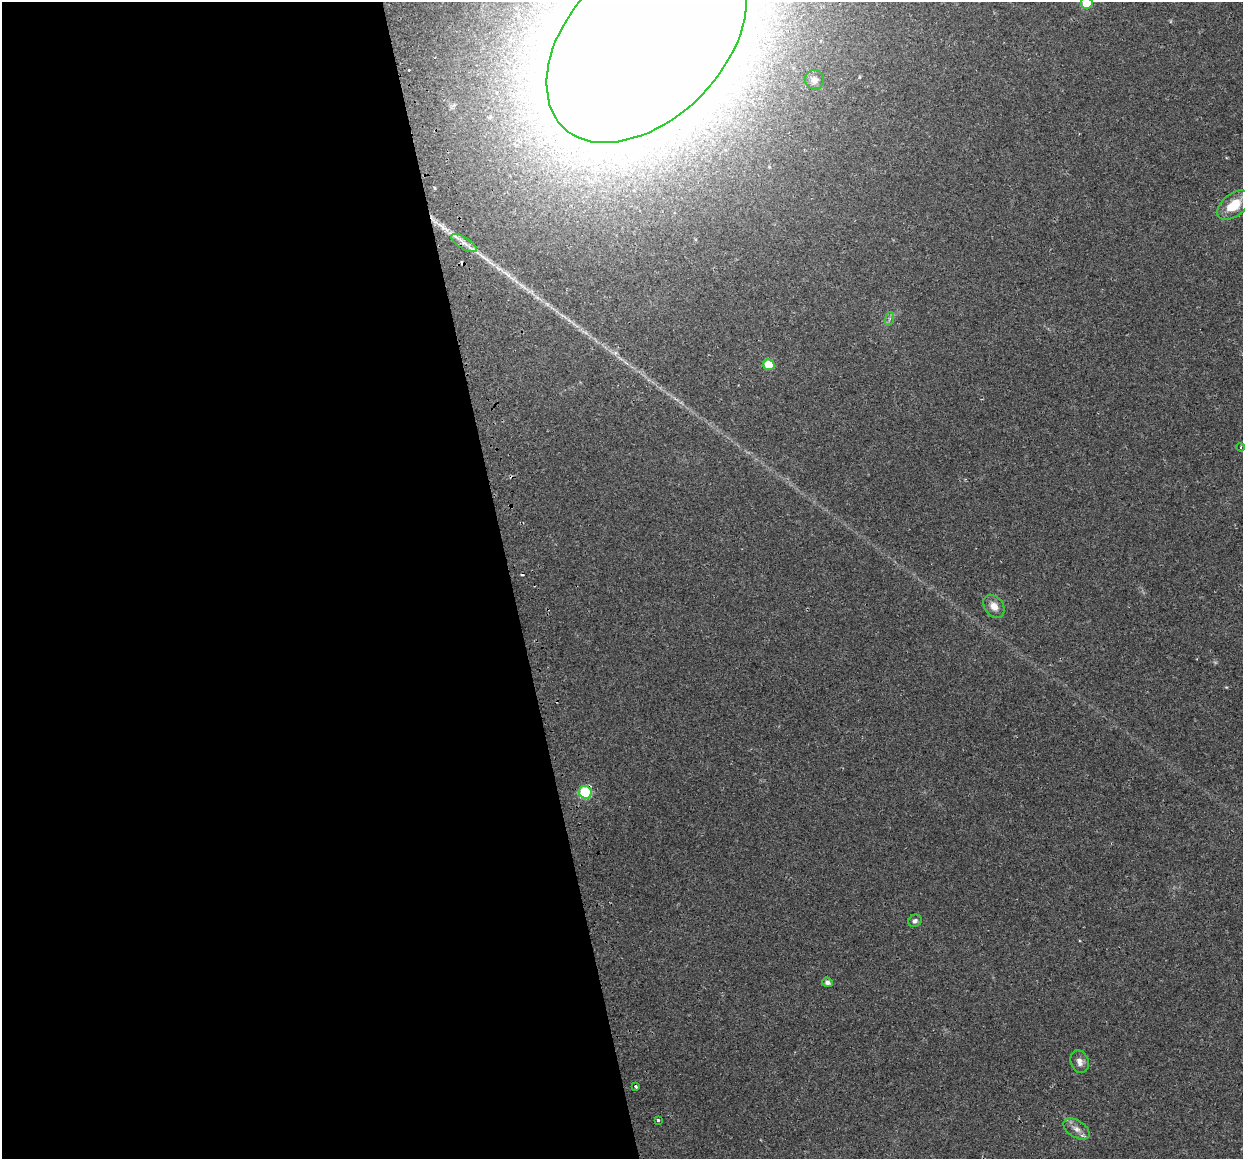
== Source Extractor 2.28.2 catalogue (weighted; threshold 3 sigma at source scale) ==
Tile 9 of 4 x 4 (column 1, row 3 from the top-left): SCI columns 32-1272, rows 1246-2402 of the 5027 x 4754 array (HDU 1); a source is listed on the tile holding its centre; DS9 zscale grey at full resolution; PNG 1245 x 1161 px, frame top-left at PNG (2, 2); each listed source drawn as its Kron ellipse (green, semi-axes under 4 px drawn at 4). Shown black and unused: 41% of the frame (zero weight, under 2 of 3 exposures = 2% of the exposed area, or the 3 px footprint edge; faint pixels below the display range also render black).
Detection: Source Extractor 2.28.2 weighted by HDU 2 'WHT'; one run over the whole footprint, this tile lists its part. Background 0.108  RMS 0.011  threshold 0.0482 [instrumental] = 3 sigma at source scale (4.5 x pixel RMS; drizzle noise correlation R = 1.50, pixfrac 1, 0.0396/0.0396 arcsec/px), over >= 5 px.
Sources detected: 20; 4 cosmic-ray / hot-pixel residue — neither listed nor drawn; the other 16 listed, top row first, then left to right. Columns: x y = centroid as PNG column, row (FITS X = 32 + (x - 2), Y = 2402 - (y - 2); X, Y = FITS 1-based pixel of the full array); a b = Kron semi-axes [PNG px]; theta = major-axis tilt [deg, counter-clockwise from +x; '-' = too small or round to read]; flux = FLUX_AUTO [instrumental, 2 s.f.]
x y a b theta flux
1087 3 6 5 - 41
647 42 119 77 46 11000
814 80 10 9 - 5
1234 205 19 11 38 26
464 243 14 6 -32 6.8
889 319 7 4 71 2.1
769 365 5 5 - 29
1241 447 4 2 - 0.77
994 606 13 9 -53 9.4
585 792 7 6 - 93
915 921 7 6 - 3.3
827 982 5 4 - 4.4
1080 1062 12 8 -69 5.9
635 1087 3 3 - 5.9
658 1120 3 3 - 1.6
1076 1129 14 8 -33 7.7
Overlapping masked pixels (flux is a lower limit): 2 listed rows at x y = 647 42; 585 792
Isophote crosses this tile's border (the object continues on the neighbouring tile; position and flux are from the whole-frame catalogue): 2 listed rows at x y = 1087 3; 647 42